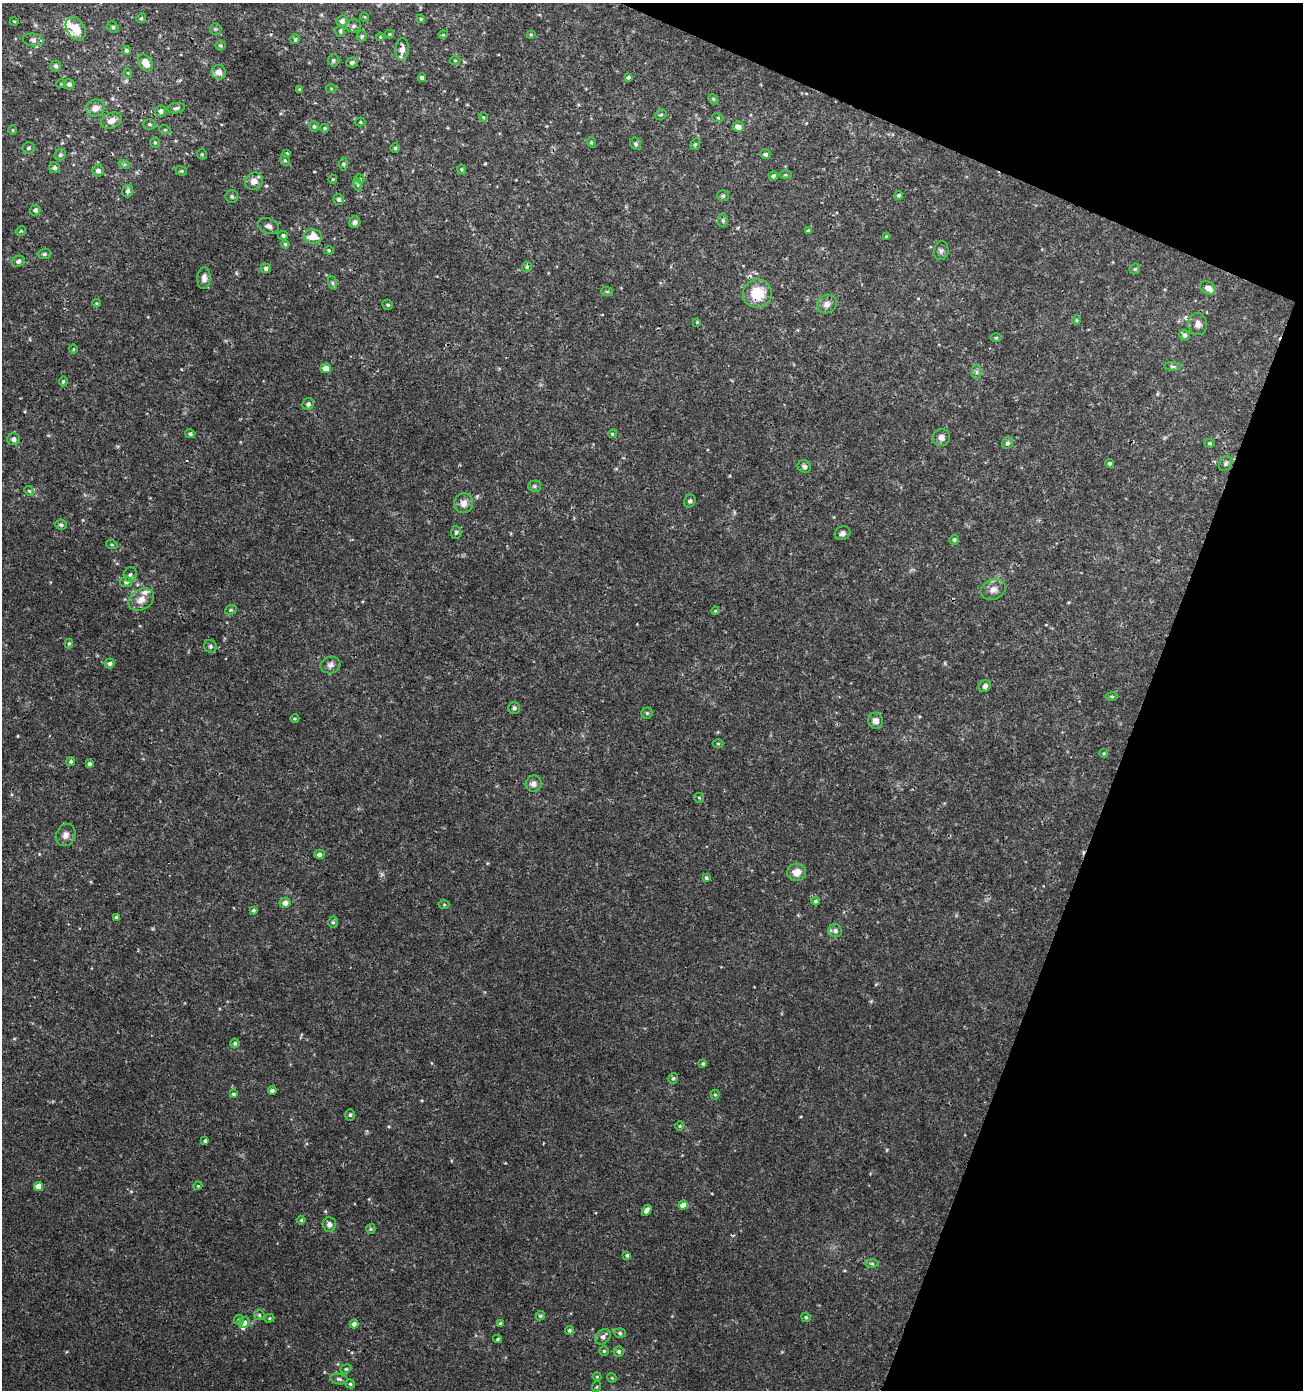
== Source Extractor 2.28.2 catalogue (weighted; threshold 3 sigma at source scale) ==
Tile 8 of 4 x 4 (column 4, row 2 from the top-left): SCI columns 4180-5480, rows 2775-4162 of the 5691 x 5559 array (HDU 1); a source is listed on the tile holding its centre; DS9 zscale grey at full resolution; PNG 1305 x 1392 px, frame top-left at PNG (2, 3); each listed source drawn as its Kron ellipse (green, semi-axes under 4 px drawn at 4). Shown black and unused: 19% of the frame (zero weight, under 3 of 4 exposures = <1% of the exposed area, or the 3 px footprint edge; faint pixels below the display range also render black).
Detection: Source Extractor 2.28.2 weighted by HDU 2 'WHT'; one run over the whole footprint, this tile lists its part. Background 0.00114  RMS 9.0e-04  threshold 0.00403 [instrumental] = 3 sigma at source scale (4.5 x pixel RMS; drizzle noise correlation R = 1.50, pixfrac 1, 0.0396/0.0396 arcsec/px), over >= 5 px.
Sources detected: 208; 1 cosmic-ray / hot-pixel residue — neither listed nor drawn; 6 inside a brighter listed object's ellipse — not listed separately; the other 201 listed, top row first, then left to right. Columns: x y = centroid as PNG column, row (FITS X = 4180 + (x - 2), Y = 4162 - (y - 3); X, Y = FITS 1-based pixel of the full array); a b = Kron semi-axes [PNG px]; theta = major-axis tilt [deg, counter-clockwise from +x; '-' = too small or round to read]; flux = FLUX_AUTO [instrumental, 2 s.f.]
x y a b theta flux
365 17 5 3 - 0.075
141 18 5 4 - 0.13
421 19 4 3 - 0.12
14 21 4 3 - 0.071
342 21 6 5 - 0.31
354 26 7 6 - 0.23
113 27 6 5 - 0.14
76 29 13 8 -60 1.4
216 29 6 5 - 0.14
340 31 6 4 -76 0.16
389 34 4 4 - 0.1
531 34 5 3 - 0.085
443 35 5 3 - 0.092
362 36 5 5 - 0.12
380 37 4 3 - 0.079
295 39 5 5 - 0.12
33 40 10 6 -7 0.34
221 45 5 5 - 0.14
402 49 11 7 86 0.63
126 50 4 4 - 0.15
333 60 6 6 - 0.17
455 60 5 3 - 0.084
352 62 5 5 - 0.23
146 63 9 6 -56 1
56 66 5 5 - 0.25
219 72 7 7 - 0.61
128 73 5 3 - 0.07
628 77 3 3 - 0.13
422 78 4 4 - 0.27
61 84 5 3 - 0.074
69 84 5 5 - 0.31
300 89 4 4 - 0.13
331 89 5 3 - 0.083
713 99 5 4 - 0.13
95 108 9 8 - 0.61
176 108 9 5 9 0.21
161 111 6 5 - 0.3
661 115 6 5 - 0.16
483 117 4 4 - 0.098
718 118 6 3 -19 0.1
112 121 11 7 21 0.65
360 122 5 4 - 0.12
149 124 6 5 - 0.16
314 126 5 4 - 0.15
738 127 5 5 - 0.66
324 128 4 4 - 0.11
12 130 4 3 - 0.073
165 130 6 4 -18 0.12
155 142 5 4 - 0.11
591 142 5 3 - 0.096
636 144 6 5 - 0.19
695 144 6 4 69 0.13
28 148 6 6 - 0.2
395 148 4 4 - 0.15
287 153 3 3 - 0.089
202 154 5 5 - 0.12
766 154 5 5 - 0.23
60 155 6 5 - 0.2
285 160 5 4 - 0.14
124 164 6 4 -18 0.14
344 164 6 4 -89 0.15
54 168 6 5 - 0.26
462 169 5 4 - 0.12
98 171 6 5 - 0.38
181 171 6 4 -20 0.14
786 175 6 3 0 0.11
773 176 4 4 - 0.22
333 179 4 3 - 0.087
360 179 5 4 - 0.09
254 181 9 8 - 0.69
357 184 6 4 -70 0.15
128 191 6 5 - 0.26
899 195 4 4 - 0.17
232 196 6 6 - 0.2
723 196 6 5 - 0.14
339 199 5 5 - 0.23
35 210 5 5 - 0.26
723 221 7 5 -79 0.17
355 222 6 5 - 0.31
268 226 11 7 -21 0.41
808 230 4 3 - 0.093
21 231 5 3 - 0.091
283 235 5 4 - 0.22
313 236 9 7 -5 1.3
886 237 4 4 - 0.16
285 244 4 4 - 0.11
329 250 5 4 - 0.12
941 251 9 7 81 0.26
44 254 7 5 2 0.17
18 261 6 5 - 0.23
527 267 5 5 - 0.15
266 268 5 4 - 0.24
1135 269 6 5 - 0.12
204 278 11 6 85 0.44
333 283 7 4 -70 0.15
1208 288 8 6 -33 0.62
607 291 6 4 -18 0.1
757 293 14 14 - 2.4
96 303 4 3 - 0.097
827 304 10 9 - 0.49
388 305 5 5 - 0.16
1076 320 5 3 - 0.094
697 322 4 3 - 0.069
1198 324 11 9 -81 0.46
1185 335 5 5 - 0.22
996 338 6 4 1 0.11
73 349 5 3 - 0.078
1172 366 8 4 -1 0.16
326 368 5 5 - 0.92
977 372 7 4 90 0.19
63 381 5 4 - 0.15
308 404 6 5 - 0.28
190 434 5 4 - 0.2
612 434 4 3 - 0.095
941 437 8 8 - 0.42
14 439 6 6 - 0.33
1007 443 6 5 - 0.22
1210 443 5 4 - 0.12
1110 463 4 4 - 0.21
1226 463 8 6 54 0.21
804 467 7 6 - 0.22
534 486 6 5 - 0.16
29 491 5 4 - 0.12
690 501 6 5 - 0.19
464 503 10 9 - 0.64
61 525 6 5 - 0.2
456 532 6 5 - 0.15
843 533 8 6 24 0.33
954 540 5 5 - 0.17
112 545 6 4 -19 0.11
130 574 7 6 - 0.26
126 582 6 5 - 0.24
993 590 13 9 19 0.55
141 600 13 10 33 0.84
231 610 6 4 20 0.12
715 611 4 3 - 0.078
69 644 5 4 - 0.13
210 646 7 6 - 0.18
110 663 5 5 - 0.26
330 665 10 8 13 0.37
985 686 6 5 - 0.27
1112 696 6 4 -1 0.13
514 708 6 6 - 0.2
647 713 5 5 - 0.13
295 718 4 3 - 0.085
876 721 8 7 - 0.57
718 743 5 3 - 0.088
1104 753 4 4 - 0.1
71 761 4 4 - 0.16
89 764 4 4 - 0.2
534 784 8 8 - 0.45
699 798 5 4 - 0.1
65 835 11 9 64 0.51
319 854 5 4 - 0.34
797 872 9 8 - 0.88
706 878 4 4 - 0.13
815 901 4 4 - 0.2
285 903 5 5 - 0.6
444 905 5 3 - 0.1
253 910 4 4 - 0.16
116 917 4 3 - 0.16
333 922 6 5 - 0.15
835 931 7 6 - 0.23
235 1043 5 4 - 0.19
703 1063 4 4 - 0.11
673 1078 5 4 - 0.17
272 1090 4 4 - 0.26
233 1094 4 3 - 0.15
715 1095 5 4 - 0.12
350 1115 6 5 - 0.16
680 1126 5 4 - 0.11
205 1141 4 4 - 0.17
38 1186 4 4 - 0.95
198 1186 4 3 - 0.088
683 1205 5 4 - 0.64
647 1210 6 4 56 0.54
301 1220 4 4 - 0.11
329 1224 7 6 - 0.37
371 1229 5 4 - 0.12
627 1255 4 3 - 0.14
872 1264 6 4 -2 0.17
259 1315 5 5 - 0.14
540 1316 5 4 - 0.14
806 1317 4 4 - 0.14
269 1318 5 4 - 0.11
239 1320 5 5 - 0.13
244 1323 6 5 - 0.39
354 1324 4 4 - 0.39
501 1324 4 4 - 0.24
569 1330 4 4 - 0.15
620 1333 6 5 - 0.15
603 1337 9 6 49 0.41
498 1339 4 3 - 0.12
604 1351 5 5 - 0.12
619 1351 5 5 - 0.21
346 1369 6 4 22 0.13
597 1377 4 4 - 0.088
612 1378 5 3 - 0.089
339 1379 9 5 -8 0.21
350 1384 4 4 - 0.15
596 1387 5 3 - 0.088
Overlapping masked pixels (flux is a lower limit): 1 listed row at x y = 757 293